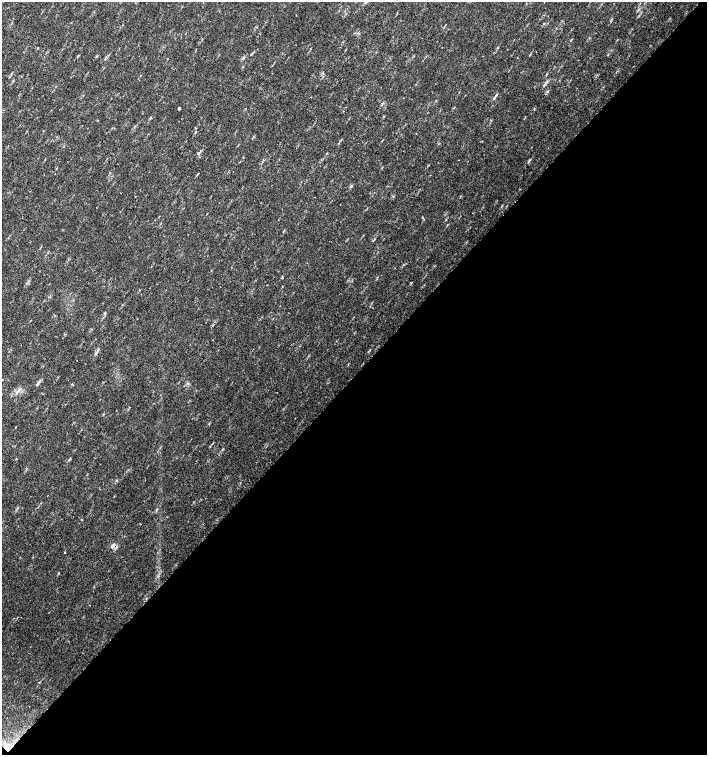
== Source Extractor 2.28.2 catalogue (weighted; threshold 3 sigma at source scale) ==
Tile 15 of 4 x 4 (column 3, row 4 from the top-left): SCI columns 3044-4453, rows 1-1506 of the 6023 x 6029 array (HDU 1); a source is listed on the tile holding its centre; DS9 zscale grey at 2 x 2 block average (1 PNG px = mean of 2 x 2 image px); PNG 709 x 757 px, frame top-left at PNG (2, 2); no overlay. Shown black and unused: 50% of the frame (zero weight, under 2 of 3 exposures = <1% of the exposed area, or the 3 px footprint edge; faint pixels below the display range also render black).
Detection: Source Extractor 2.28.2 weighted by HDU 2 'WHT'; one run over the whole footprint, this tile lists its part. Background 0.0337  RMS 0.0041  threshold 0.0184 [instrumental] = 3 sigma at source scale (4.5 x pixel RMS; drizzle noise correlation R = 1.50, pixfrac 1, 0.0396/0.0396 arcsec/px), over >= 5 px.
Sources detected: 10; all 10 listed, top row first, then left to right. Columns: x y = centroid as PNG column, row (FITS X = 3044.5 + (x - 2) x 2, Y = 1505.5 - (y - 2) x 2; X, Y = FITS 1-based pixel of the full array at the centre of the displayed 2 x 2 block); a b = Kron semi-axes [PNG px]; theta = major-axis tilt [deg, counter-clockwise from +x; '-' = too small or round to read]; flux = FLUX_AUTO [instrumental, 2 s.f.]
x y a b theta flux
311 97 2 2 - 0.42
179 108 2 2 - 48
198 153 4 3 - 1.2
529 160 4 2 - 0.93
422 217 2 2 - 1.2
38 382 4 2 - 1.1
16 427 2 2 - 0.8
69 460 3 2 - 0.71
112 547 4 3 - 1.4
65 552 2 2 - 0.73
Diffuse or blended objects may show on this block-average render without a row.